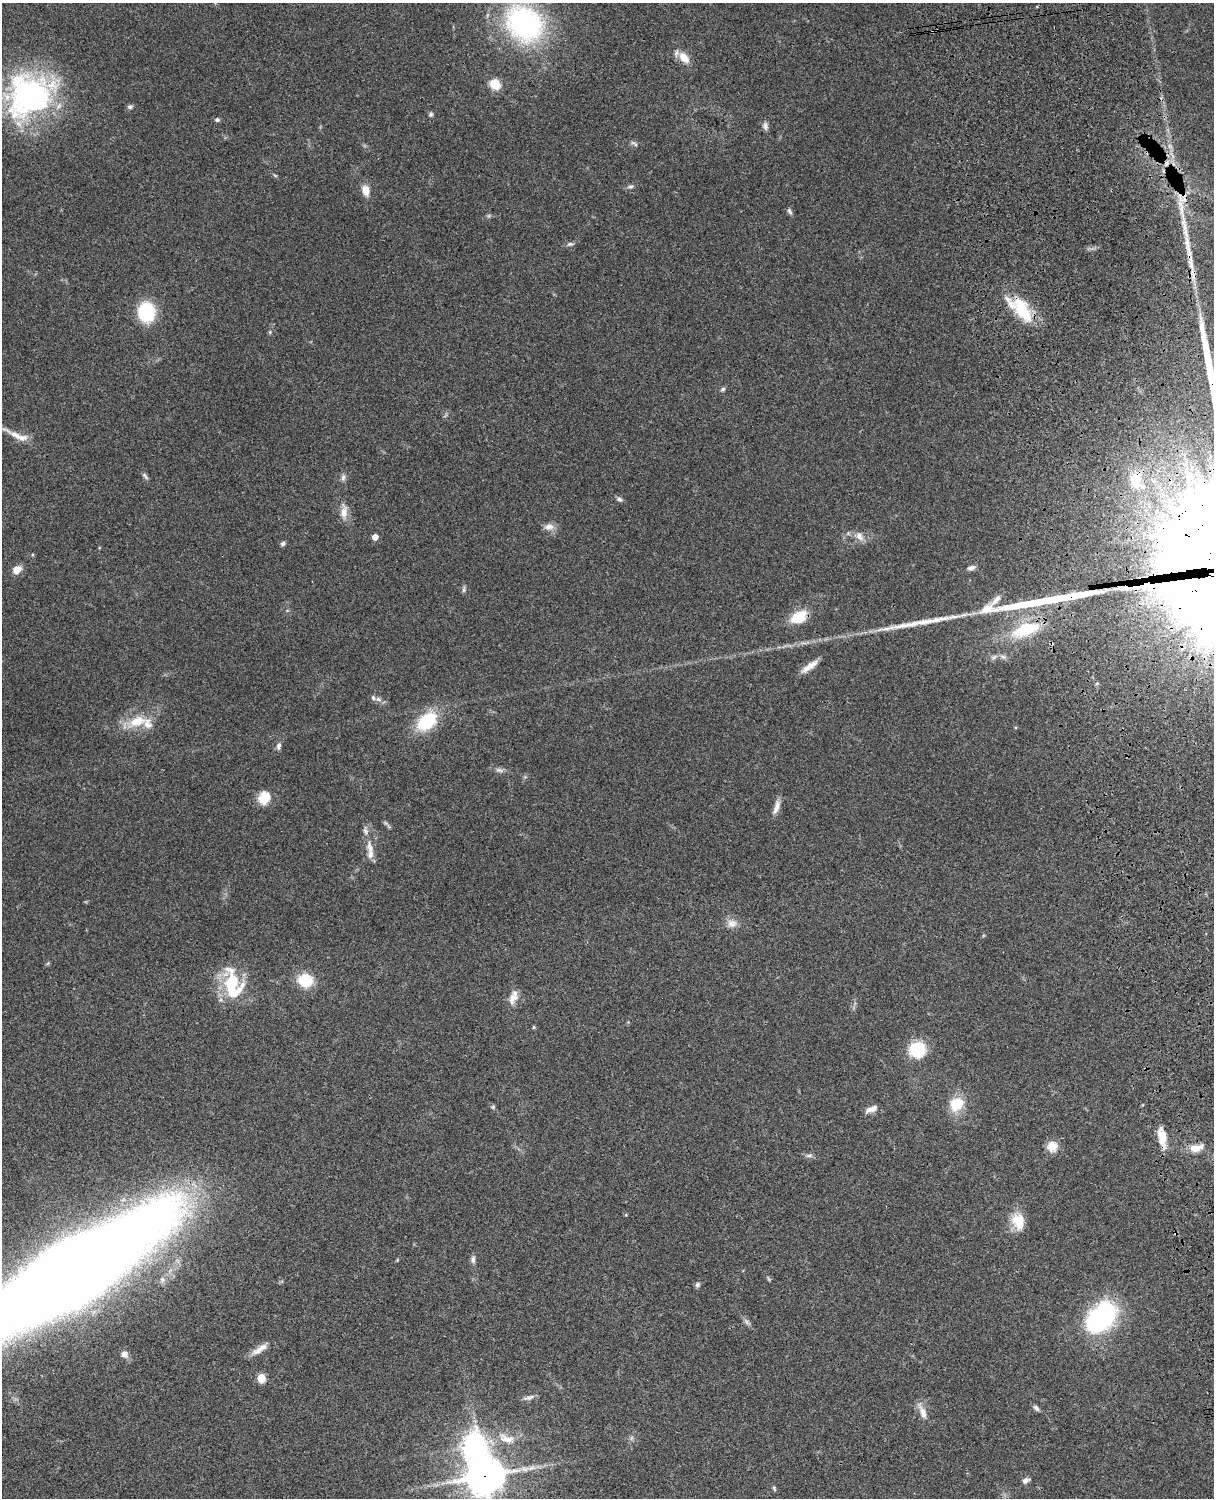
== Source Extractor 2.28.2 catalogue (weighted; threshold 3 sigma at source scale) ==
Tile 6 of 4 x 3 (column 2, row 2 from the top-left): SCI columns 1333-2544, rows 1772-3267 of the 5086 x 4926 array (HDU 1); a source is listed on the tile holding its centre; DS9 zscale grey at full resolution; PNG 1216 x 1500 px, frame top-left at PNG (2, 3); no overlay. Shown black and unused: <1% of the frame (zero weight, under 3 of 4 exposures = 6% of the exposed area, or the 3 px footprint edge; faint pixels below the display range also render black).
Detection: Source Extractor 2.28.2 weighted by HDU 2 'WHT'; one run over the whole footprint, this tile lists its part. Background 0.0964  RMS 0.0063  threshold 0.0285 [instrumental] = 3 sigma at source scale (4.5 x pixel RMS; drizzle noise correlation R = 1.50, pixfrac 1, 0.05/0.05 arcsec/px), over >= 5 px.
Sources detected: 95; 3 cosmic-ray / hot-pixel residue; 4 long thin detections or spike segments (spike, bleed or trail) — not listed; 13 inside a brighter listed object's ellipse — not listed separately; the other 75 listed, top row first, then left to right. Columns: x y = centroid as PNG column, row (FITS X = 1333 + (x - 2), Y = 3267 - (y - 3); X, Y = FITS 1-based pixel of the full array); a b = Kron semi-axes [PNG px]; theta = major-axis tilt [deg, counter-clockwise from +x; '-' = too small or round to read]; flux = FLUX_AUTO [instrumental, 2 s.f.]
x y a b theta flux
524 23 48 40 -41 100
684 58 14 9 -50 8.5
495 84 12 10 -42 10
29 95 59 49 32 130
130 107 7 6 - 1.3
431 114 6 5 - 1.2
217 120 6 5 - 1.4
765 126 10 7 -89 2.2
634 143 11 4 -35 1.4
631 186 7 5 14 1.4
366 190 11 8 -77 6.8
789 211 9 5 -58 1.5
570 244 10 5 2 1.6
1190 255 49 8 -79 18
1022 309 34 15 -54 29
146 312 16 14 -83 39
270 332 5 4 - 0.78
723 389 7 5 28 1.2
16 435 38 6 -28 7.5
145 476 11 5 -50 1.6
343 477 9 6 88 2
620 499 8 5 -22 1.8
344 512 20 9 87 5.9
549 527 14 8 2 4
1197 529 219 108 21 14000
860 536 13 9 -60 4.4
375 537 4 4 - 6.4
283 543 6 5 - 1.5
971 568 9 6 15 2.2
17 570 10 8 40 5.9
464 589 9 5 89 1.3
987 609 43 9 44 8.9
798 617 22 13 29 14
994 657 8 5 45 1.5
809 666 22 6 36 6.4
378 699 8 6 -15 2.2
137 721 31 14 22 16
427 721 25 17 39 30
279 746 10 6 78 2
499 770 13 5 -12 2.4
264 798 15 13 61 11
776 807 20 7 72 4.6
370 847 18 9 -77 6.1
732 923 13 11 7 4.9
305 980 14 12 -8 20
231 984 38 23 -88 30
513 998 16 11 64 6.1
534 1027 5 4 - 0.83
917 1050 13 12 - 32
957 1104 16 12 34 19
493 1107 6 5 - 1
871 1109 17 6 22 4
1162 1137 26 9 -80 9.4
1052 1146 12 11 - 8
1196 1148 19 9 14 7.1
809 1155 10 5 12 1.6
626 1215 4 4 - 0.65
1017 1220 20 16 34 12
473 1259 11 6 89 2.1
397 1260 5 3 - 0.65
70 1273 133 35 32 3100
697 1285 7 6 - 1.4
1100 1318 37 24 49 86
746 1322 9 4 -72 1.5
258 1351 19 8 17 5.2
124 1354 9 8 - 3
261 1378 5 5 - 24
529 1398 16 5 15 2.4
1036 1408 10 5 -46 1.8
922 1412 24 7 -68 5.7
506 1439 26 12 -18 11
474 1446 9 8 - 520
484 1476 12 12 - 1600
1026 1480 9 6 30 2.2
774 1488 8 4 -64 0.95
Overlapping masked pixels (flux is a lower limit): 6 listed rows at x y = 684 58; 1190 255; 1022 309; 1197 529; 1162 1137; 484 1476
Isophote crosses this tile's border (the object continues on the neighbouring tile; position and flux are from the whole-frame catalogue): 4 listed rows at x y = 29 95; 1197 529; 70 1273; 484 1476